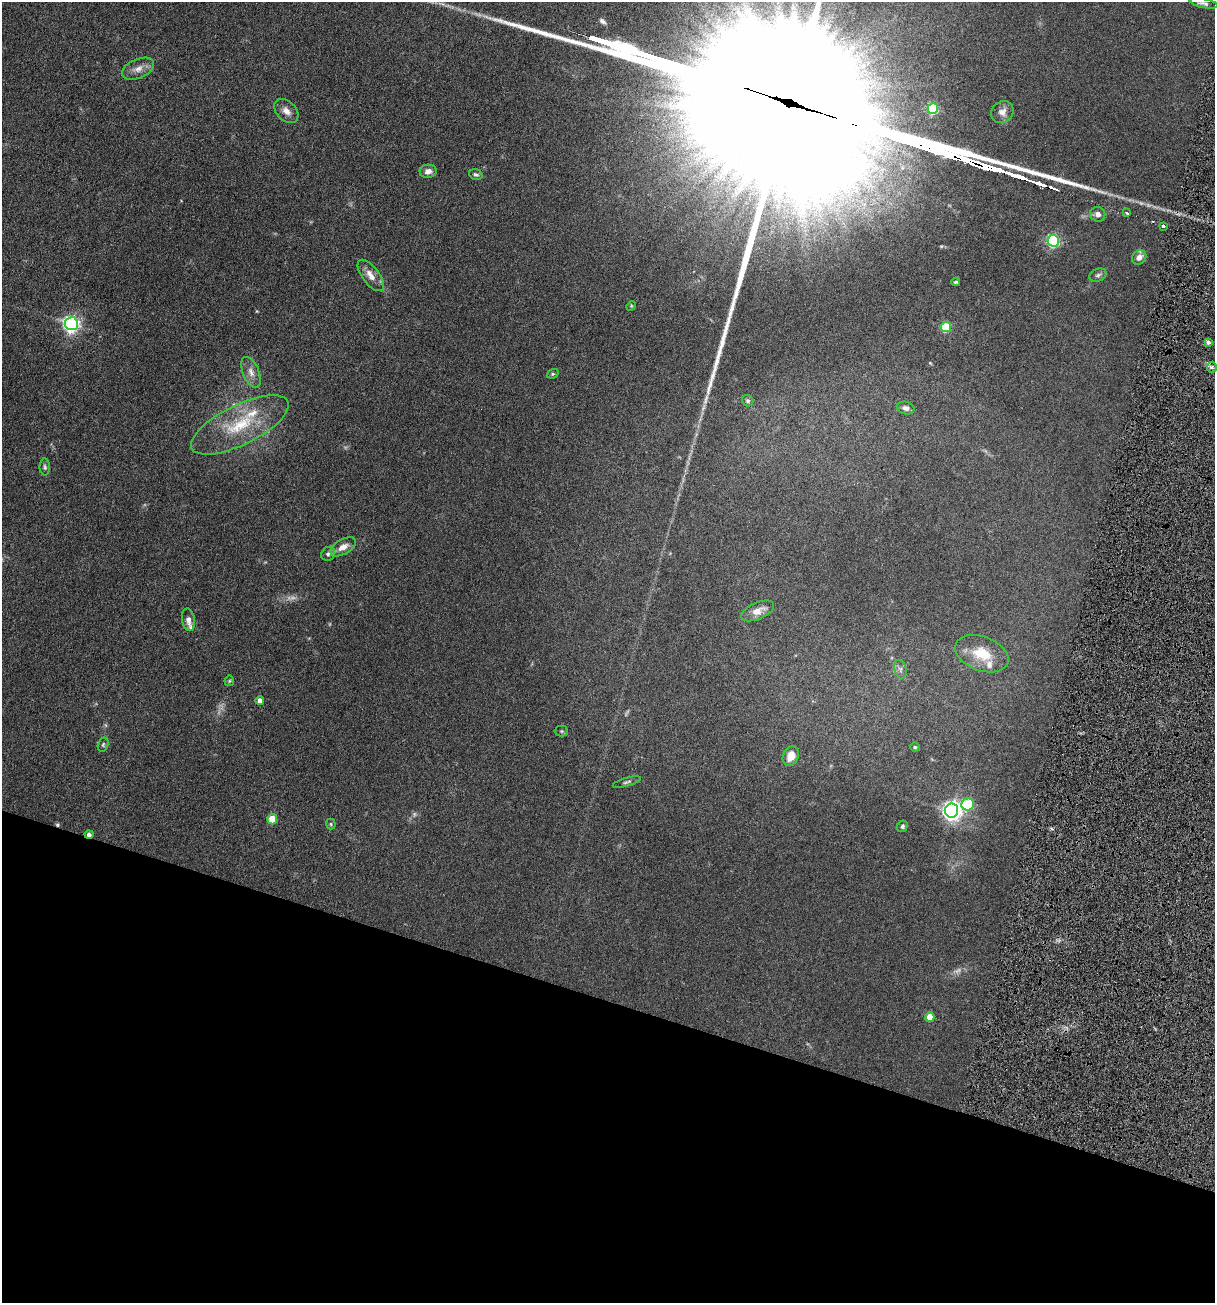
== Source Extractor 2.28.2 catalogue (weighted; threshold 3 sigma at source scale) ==
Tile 15 of 4 x 4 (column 3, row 4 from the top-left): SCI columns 3207-4419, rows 306-1606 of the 5918 x 5679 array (HDU 1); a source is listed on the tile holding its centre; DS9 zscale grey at full resolution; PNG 1217 x 1305 px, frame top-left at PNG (2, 2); each listed source drawn as its Kron ellipse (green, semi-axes under 4 px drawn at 4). Shown black and unused: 23% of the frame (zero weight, under 4 of 7 exposures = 19% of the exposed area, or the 3 px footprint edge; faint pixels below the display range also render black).
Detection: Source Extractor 2.28.2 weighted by HDU 2 'WHT'; one run over the whole footprint, this tile lists its part. Background 0.111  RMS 0.0057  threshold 0.0234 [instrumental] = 3 sigma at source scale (4.09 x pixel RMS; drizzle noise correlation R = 1.36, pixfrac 0.8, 0.05/0.05 arcsec/px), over >= 5 px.
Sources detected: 57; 6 too faint to see at this stretch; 1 cosmic-ray / hot-pixel residue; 1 long thin detection or spike segment (spike, bleed or trail) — neither listed nor drawn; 3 inside a brighter listed object's ellipse — not listed separately; the other 46 listed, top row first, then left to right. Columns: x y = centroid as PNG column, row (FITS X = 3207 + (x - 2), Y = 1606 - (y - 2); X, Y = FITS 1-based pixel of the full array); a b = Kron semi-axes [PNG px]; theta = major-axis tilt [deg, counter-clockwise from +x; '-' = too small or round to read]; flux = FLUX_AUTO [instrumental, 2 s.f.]
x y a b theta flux
1204 3 14 4 -11 1.4
138 69 17 9 23 4.3
933 109 5 5 - 42
286 111 14 9 -43 3.6
1002 112 12 10 40 3.5
428 171 8 6 5 2.6
476 175 7 5 -18 1
1127 213 4 3 - 1.5
1098 214 8 7 - 2.3
1163 226 4 3 - 1.2
1053 241 6 5 - 72
1139 257 8 6 47 3
371 275 18 8 -53 4.8
1098 275 9 6 20 1.4
956 282 4 3 - 0.78
631 306 5 4 - 0.49
72 324 6 6 - 170
946 327 5 5 - 26
1208 342 4 4 - 1.5
1212 367 5 5 - 1.1
251 372 16 8 -68 3.8
553 374 6 4 20 0.67
748 401 6 5 - 0.98
906 408 9 6 -14 1.9
240 425 53 19 26 28
45 467 8 5 -88 1.1
343 547 14 7 30 4.2
328 554 7 6 - 1.3
758 611 17 8 24 5.2
188 620 11 6 -81 3
982 654 28 17 -21 14
900 669 9 6 -74 1.6
229 681 5 5 - 0.64
260 700 4 4 - 2.7
562 731 6 5 - 0.78
103 745 7 5 75 0.89
915 747 4 4 - 0.6
791 756 10 7 67 5.8
627 782 15 3 16 1.2
968 804 6 6 - 34
952 810 7 6 - 280
272 819 5 5 - 14
331 824 5 5 - 0.67
902 826 6 5 - 1.1
89 834 4 3 - 2
930 1017 5 4 - 8.8
Overlapping masked pixels (flux is a lower limit): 1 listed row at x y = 89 834